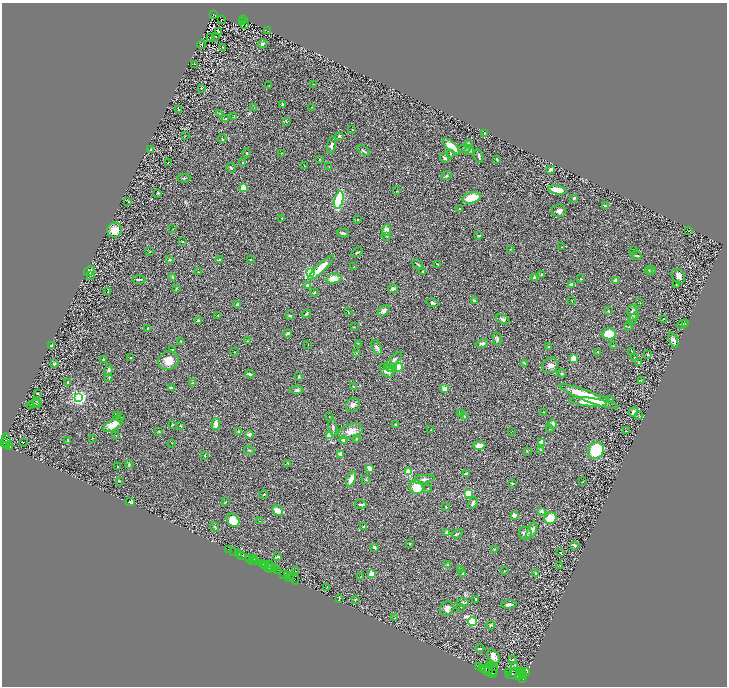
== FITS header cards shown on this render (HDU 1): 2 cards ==
NAXIS1  =                 1449
NAXIS2  =                 1368

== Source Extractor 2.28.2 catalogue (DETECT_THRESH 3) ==
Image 1449 x 1368 px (HDU 1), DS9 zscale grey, zoomed out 1/2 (1 PNG px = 2 x 2 image px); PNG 729 x 688 px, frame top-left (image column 1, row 1367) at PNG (2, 3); each listed source drawn as its Kron ellipse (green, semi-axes under 4 px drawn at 4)
Background 0.398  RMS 0.028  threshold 0.0832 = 3 sigma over >= 5 px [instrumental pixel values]
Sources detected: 363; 41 cannot appear on this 1/2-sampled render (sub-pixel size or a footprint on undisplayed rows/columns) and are neither listed nor drawn; the other 322 listed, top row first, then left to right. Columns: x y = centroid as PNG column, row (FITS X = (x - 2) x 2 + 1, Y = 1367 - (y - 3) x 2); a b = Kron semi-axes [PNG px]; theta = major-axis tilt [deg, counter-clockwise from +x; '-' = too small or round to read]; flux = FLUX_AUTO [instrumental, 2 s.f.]
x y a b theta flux
213 15 3 2 - 28
221 20 2 1 - 1.2
244 20 3 2 - 40
242 22 2 1 - 3.1
244 24 3 1 - 3.8
218 31 2 2 - 43
268 31 2 1 - 1.2
215 36 4 2 - 2.3
210 37 2 2 - 1.7
202 44 5 1 - 1.8
262 44 4 3 - 9.5
222 47 2 2 - 2
195 64 2 1 - 2.1
313 84 2 2 - 1.6
269 86 2 1 - 1.3
201 88 2 2 - 5.3
282 104 2 2 - 6
312 107 3 2 - 1.9
254 108 2 1 - 1.2
178 109 2 2 - 9
220 113 2 2 - 1.8
234 116 2 2 - 2
225 119 2 2 - 21
286 122 3 2 - 3
352 130 3 2 - 1.9
484 133 3 2 - 2.9
185 136 3 2 - 1.7
339 136 2 2 - 10
222 139 4 2 - 3.1
468 143 3 2 - 9.7
331 145 9 4 77 14
452 147 11 4 -40 75
464 149 6 3 3 7
151 150 2 2 - 1.7
363 151 7 3 -35 8.3
469 151 5 4 - 8.4
246 153 4 3 - 5.3
281 153 2 1 - 1.6
450 153 3 2 - 2.8
479 156 7 2 -73 9.1
445 158 5 3 - 13
319 159 4 2 - 3.4
497 160 3 2 - 4.6
168 163 3 2 - 2.8
243 163 2 2 - 14
305 166 2 2 - 2.4
329 166 2 2 - 1.8
231 168 5 3 - 6.3
551 169 4 3 - 21
446 176 6 3 29 6.7
184 178 6 3 2 6.4
243 188 2 2 - 160
557 190 9 4 -11 73
396 191 2 1 - 2.2
157 193 4 3 - 4.7
472 198 9 5 13 95
574 198 3 2 - 7.9
339 200 9 4 77 420
128 201 3 2 - 2.4
605 206 2 2 - 16
460 209 3 2 - 5
559 211 7 6 - 24
282 218 3 2 - 1.9
358 219 3 2 - 3.9
173 229 2 1 - 1.6
115 230 7 7 - 63
386 230 6 4 78 41
688 231 2 2 - 2.1
343 233 6 3 -12 9.1
387 236 4 3 - 5.5
479 236 3 2 - 5.5
183 242 3 2 - 2.5
562 247 2 2 - 2.9
510 249 3 2 - 2.9
634 250 2 2 - 1.8
149 252 2 2 - 2.2
357 252 6 2 29 5.7
636 255 5 3 - 6.4
169 259 2 2 - 8.8
250 259 2 2 - 8.7
220 260 4 3 - 6.9
418 264 6 2 -40 6.9
438 264 4 2 - 3.5
354 267 2 2 - 2.1
321 268 17 4 43 95
649 270 4 2 - 4.2
651 270 4 3 - 8.2
90 271 6 4 31 15
423 271 3 3 - 3.7
198 272 2 2 - 1.8
310 272 3 3 - 770
542 274 3 3 - 4.7
90 275 2 2 - 2.2
678 276 8 6 -52 29
173 277 4 3 - 5.9
334 278 8 4 11 57
535 278 3 3 - 20
139 279 7 2 -1 6.9
581 279 2 2 - 4.8
616 281 4 4 - 16
676 284 2 2 - 4.6
308 285 4 3 - 7.3
571 285 2 2 - 49
176 288 3 2 - 2.9
393 289 5 4 - 12
108 292 3 1 - 2.1
314 293 3 2 - 4.2
474 301 3 2 - 8.2
572 301 4 2 - 2.8
433 303 6 3 -17 9.6
640 303 2 1 - 1.6
238 305 4 4 - 12
384 311 7 4 46 16
608 311 3 3 - 3.8
348 312 4 2 - 2.1
632 313 7 5 -82 22
306 314 5 2 - 8.5
218 315 3 2 - 3.4
289 316 4 2 - 3.6
633 318 7 3 52 8.3
503 319 7 4 -26 10
663 319 3 2 - 2.3
198 321 3 2 - 9.7
685 323 3 2 - 3.5
682 325 5 3 - 5.6
354 327 3 2 - 2.7
628 327 2 2 - 2
147 328 2 1 - 3.7
288 333 4 2 - 12
609 334 7 5 3 130
497 339 6 4 -80 10
673 340 8 4 -69 20
181 341 3 3 - 3.6
247 341 3 2 - 5
358 343 4 1 - 1.9
482 343 6 3 13 10
308 345 2 1 - 1.5
51 346 3 3 - 7.7
614 346 3 2 - 3.8
377 347 8 4 -65 15
548 347 2 2 - 11
172 350 3 2 - 3.9
632 351 2 2 - 2.4
235 352 2 1 - 2.1
597 352 3 2 - 2.6
357 353 2 2 - 7.2
648 355 4 3 - 6.4
131 357 2 2 - 2.1
635 357 4 3 - 4.7
574 358 2 2 - 190
103 359 4 3 - 5.1
393 360 12 3 46 14
168 361 10 9 - 60
524 363 4 2 - 4.7
639 363 4 2 - 4.6
54 364 3 2 - 6.6
550 365 8 7 - 23
398 367 4 3 - 130
391 368 6 3 11 8.2
109 370 6 3 77 7.1
387 371 8 5 -43 33
562 373 4 3 - 6.2
250 374 5 2 - 12
109 377 3 2 - 2.6
299 377 2 2 - 5.5
641 381 4 2 - 4.2
68 382 2 2 - 12
193 382 4 2 - 4.8
354 386 3 3 - 7.2
171 388 3 3 - 13
445 389 3 3 - 46
297 390 6 4 -4 12
37 393 3 2 - 5.3
589 397 31 5 -21 170
79 398 3 3 - 1800
610 399 2 2 - 2.8
37 402 5 3 - 4.8
588 402 19 4 -6 93
35 404 6 3 -4 8.3
31 405 2 2 - 2.1
353 405 7 6 - 20
544 412 2 2 - 2.6
633 412 5 3 - 29
461 414 4 3 - 9.3
116 415 3 2 - 3.6
464 416 2 2 - 10
639 416 4 2 - 2.7
329 417 2 2 - 1.7
121 418 2 1 - 2.9
216 424 6 4 84 28
552 424 5 4 - 18
113 425 10 5 29 64
173 425 3 2 - 3.8
396 425 3 2 - 5.4
180 426 2 2 - 3.5
333 427 9 3 -80 9.8
550 428 3 2 - 3.1
431 430 2 2 - 3.8
159 431 3 2 - 2.9
239 431 2 2 - 23
351 431 12 7 19 44
512 431 2 1 - 1.3
626 431 2 2 - 1.8
249 434 2 2 - 69
116 435 2 1 - 1.7
330 435 4 3 - 57
93 438 2 2 - 1.9
356 439 4 3 - 4.5
68 440 3 1 - 2
343 440 4 4 - 8.7
6 441 7 3 -79 660
23 442 2 1 - 54
542 442 4 4 - 32
3 443 3 2 - 630
172 443 2 2 - 2.2
7 445 3 2 - 130
479 445 6 3 1 35
10 447 3 2 - 30
249 450 5 3 - 5.2
540 450 4 3 - 4.2
596 450 8 7 - 340
527 451 3 2 - 2.5
340 454 4 4 - 15
205 456 3 2 - 5.9
288 463 2 1 - 1.4
129 464 4 3 - 6.1
117 467 2 2 - 2.1
369 468 3 2 - 31
409 472 3 3 - 200
466 473 4 2 - 6.9
351 479 8 4 69 44
424 479 11 3 8 16
366 480 3 3 - 4.1
119 481 3 2 - 3.1
582 482 2 1 - 1.9
512 484 2 2 - 13
416 487 7 6 - 81
428 488 3 2 - 2.8
468 493 3 3 - 370
263 494 4 2 - 3.2
130 502 5 3 - 7.6
226 502 3 2 - 3.3
473 503 6 3 61 12
361 504 6 2 -3 8.5
446 507 3 2 - 3.3
278 511 6 4 -44 48
541 511 2 2 - 33
514 515 2 2 - 67
550 518 6 5 - 100
233 520 7 5 -52 69
259 521 2 1 - 2.9
215 527 5 2 - 3.9
363 527 3 2 - 3.6
532 530 9 4 63 28
446 532 3 3 - 6.1
525 533 6 6 - 16
457 534 6 3 29 6.7
409 544 3 2 - 2.7
574 545 3 3 - 7.3
374 547 3 2 - 10
229 549 3 1 - 5.3
494 549 3 2 - 4.5
234 551 2 1 - 21
238 553 2 2 - 26
560 553 2 1 - 2.3
242 555 3 1 - 240
278 557 4 3 - 6.8
250 558 4 1 - 49
254 558 2 1 - 180
252 560 2 1 - 40
255 561 2 1 - 360
263 563 3 2 - 380
269 564 4 2 - 250
448 564 3 3 - 6.2
264 565 2 1 - 170
560 565 2 2 - 2.2
268 567 6 2 -35 260
272 568 3 1 - 300
275 569 4 3 - 590
278 570 4 3 - 460
461 570 3 3 - 5.7
296 571 2 1 - 2.7
505 571 3 3 - 3.1
536 573 3 2 - 5.2
372 574 2 2 - 110
463 574 4 3 - 14
284 575 2 2 - 430
287 575 2 1 - 360
290 577 3 2 - 470
360 577 2 2 - 1.4
294 579 6 3 -54 63
326 588 3 1 - 1.5
339 598 3 2 - 4.1
355 599 3 3 - 3.9
476 599 3 2 - 3.9
463 603 6 4 -1 10
509 604 7 3 5 15
461 607 3 2 - 3.6
447 608 7 6 - 26
394 618 3 3 - 3.1
472 621 4 3 - 530
491 625 4 3 - 4.8
480 649 4 2 - 5.7
493 656 8 5 -53 31
512 660 3 2 - 3.5
491 666 3 2 - 810
515 666 2 1 - 1.2
478 667 2 1 - 170
493 667 3 2 - 1000
483 668 3 2 - 1800
486 669 4 3 - 3500
488 670 6 3 59 2600
493 670 5 3 - 1700
522 671 4 2 - 860
509 672 2 1 - 93
524 672 5 4 - 1900
492 673 3 2 - 1200
520 673 2 2 - 730
516 674 10 5 10 5600
524 675 3 2 - 670
519 676 2 1 - 650
523 678 3 3 - 1100
At the frame edge (FLAGS 8, measured only in part): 1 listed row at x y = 3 443
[41 sub-pixel or undisplayed-footprint detections neither listed nor drawn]